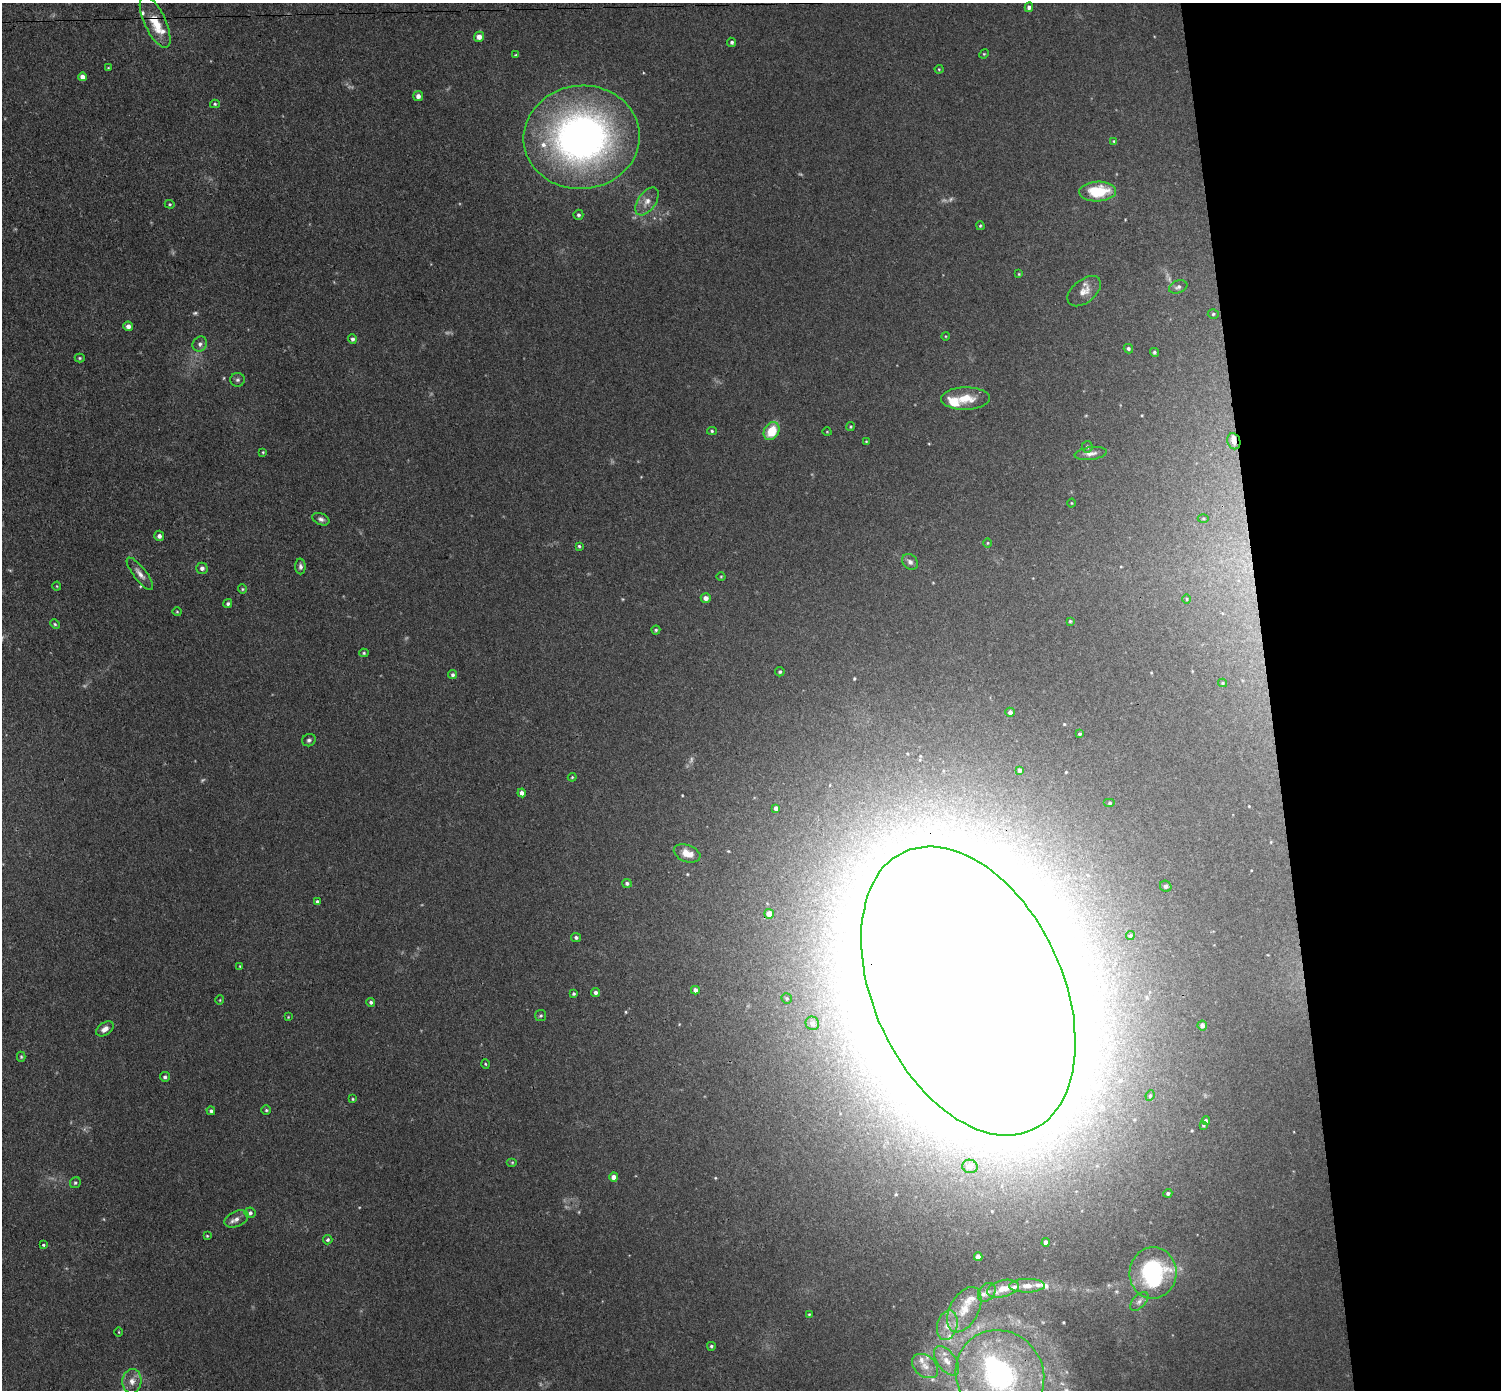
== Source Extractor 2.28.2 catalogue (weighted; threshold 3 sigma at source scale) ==
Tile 6 of 3 x 3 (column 3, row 2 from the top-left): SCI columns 3054-4552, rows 1522-2909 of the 4608 x 4537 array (HDU 1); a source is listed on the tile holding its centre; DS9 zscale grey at full resolution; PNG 1503 x 1392 px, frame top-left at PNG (2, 3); each listed source drawn as its Kron ellipse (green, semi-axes under 4 px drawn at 4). Shown black and unused: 16% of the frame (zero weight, under 3 of 4 exposures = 6% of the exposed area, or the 3 px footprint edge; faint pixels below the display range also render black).
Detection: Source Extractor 2.28.2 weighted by HDU 2 'WHT'; one run over the whole footprint, this tile lists its part. Background 0.0394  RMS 0.0046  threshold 0.0209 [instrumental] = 3 sigma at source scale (4.5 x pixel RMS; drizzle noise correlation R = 1.50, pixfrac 1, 0.05/0.05 arcsec/px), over >= 5 px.
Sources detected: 152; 9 too faint to see at this stretch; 3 inside a brighter object's white glare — neither listed nor drawn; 13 inside a brighter listed object's ellipse — not listed separately; the other 127 listed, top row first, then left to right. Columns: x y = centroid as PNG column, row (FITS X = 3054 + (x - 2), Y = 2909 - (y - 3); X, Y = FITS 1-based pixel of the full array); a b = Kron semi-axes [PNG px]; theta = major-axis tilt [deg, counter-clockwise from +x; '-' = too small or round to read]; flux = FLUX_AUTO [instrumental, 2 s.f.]
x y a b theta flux
1029 7 5 4 - 1.8
155 22 28 10 -65 13
479 37 5 5 - 3
732 42 5 4 - 1.1
984 54 5 4 - 0.49
516 55 4 3 - 0.47
108 68 4 3 - 0.43
939 69 4 4 - 0.45
82 77 4 4 - 2.8
418 96 5 5 - 2
215 104 5 4 - 0.65
582 137 58 52 6 240
1114 141 4 4 - 0.47
1098 191 18 10 2 19
647 201 16 9 55 4
170 204 5 4 - 0.54
578 215 5 5 - 1
980 226 4 3 - 0.54
1019 274 3 3 - 0.42
1178 287 9 6 21 1.5
1084 291 19 11 39 4.9
1213 314 5 4 - 0.8
128 326 5 5 - 2.3
945 336 4 3 - 0.34
352 339 5 4 - 1.2
200 344 8 7 - 1.7
1128 349 5 4 - 0.96
1154 352 5 4 - 0.75
80 358 5 4 - 0.6
238 380 7 7 - 1.2
965 399 24 11 1 9.3
851 427 4 4 - 0.54
712 431 5 4 - 0.64
772 431 9 7 59 12
827 432 4 3 - 0.33
866 441 3 3 - 0.37
1234 441 8 6 -69 3.3
1087 447 6 5 - 0.88
263 452 4 3 - 0.43
1091 453 16 6 7 2.7
1072 503 4 3 - 0.36
1203 518 5 3 - 0.54
321 519 9 5 -23 1.5
159 536 5 5 - 1.6
987 543 5 3 - 0.42
579 546 4 4 - 0.65
910 562 9 7 -43 1.6
300 566 8 5 -87 1.3
202 568 5 5 - 1.6
140 574 19 6 -52 3.1
721 576 4 3 - 0.4
57 586 4 4 - 0.43
242 589 4 4 - 0.55
706 598 5 4 - 2.4
1187 599 4 3 - 0.37
228 604 4 4 - 0.96
177 612 4 4 - 0.49
1070 621 3 3 - 0.51
55 624 5 4 - 0.62
656 630 4 4 - 0.67
364 653 4 4 - 0.59
780 672 5 4 - 0.82
453 675 4 4 - 1.1
1222 683 4 4 - 0.53
1010 712 4 4 - 1.7
1079 734 3 3 - 0.8
309 740 7 6 - 1.1
1019 770 4 3 - 1.4
572 777 4 4 - 0.46
522 793 4 4 - 2
1110 803 6 4 0 0.83
776 808 4 4 - 1.8
687 853 14 8 -19 5.5
627 883 5 4 - 1.1
1166 886 6 5 - 1.2
317 901 4 3 - 0.86
769 914 5 4 - 4.2
1130 936 4 4 - 0.69
576 937 5 4 - 1
240 966 3 2 - 0.4
695 990 4 4 - 1.9
968 991 153 94 -65 14000
595 992 4 4 - 1.3
573 994 3 3 - 0.74
787 998 5 5 - 0.76
220 1000 5 3 - 0.35
371 1002 4 4 - 0.92
541 1016 5 5 - 0.79
288 1017 4 3 - 0.37
812 1023 7 6 - 1.4
1202 1025 5 4 - 2
105 1029 10 6 33 3
21 1057 5 4 - 0.62
485 1064 4 3 - 0.42
165 1077 5 5 - 1.1
1150 1095 5 4 - 0.63
353 1099 4 4 - 0.52
266 1110 5 5 - 0.69
211 1111 4 4 - 1
1206 1121 4 4 - 1.6
1203 1125 4 3 - 0.71
512 1162 5 3 - 0.52
970 1166 8 6 -18 2
614 1177 4 4 - 2.9
75 1183 6 5 - 0.82
1168 1193 4 4 - 1
250 1213 5 5 - 1.2
236 1219 12 7 23 2.7
207 1236 4 3 - 0.42
328 1240 5 4 - 0.81
1046 1242 4 4 - 2.2
43 1245 3 3 - 1
978 1257 4 4 - 3.1
1153 1273 26 23 85 59
1027 1286 18 7 1 3.7
1003 1289 16 8 13 5.9
987 1292 10 7 51 2
1139 1301 11 6 47 1.9
964 1310 24 14 62 9.3
809 1314 4 3 - 0.44
947 1325 15 10 75 4.9
119 1332 4 3 - 0.38
711 1346 4 4 - 0.76
946 1361 17 9 -53 5.4
925 1366 14 10 -39 4.9
1000 1375 46 43 -50 100
132 1381 12 9 86 3.8
Overlapping masked pixels (flux is a lower limit): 4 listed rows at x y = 155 22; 1234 441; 968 991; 1000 1375
Isophote crosses this tile's border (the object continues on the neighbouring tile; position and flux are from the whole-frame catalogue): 1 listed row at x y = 1000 1375